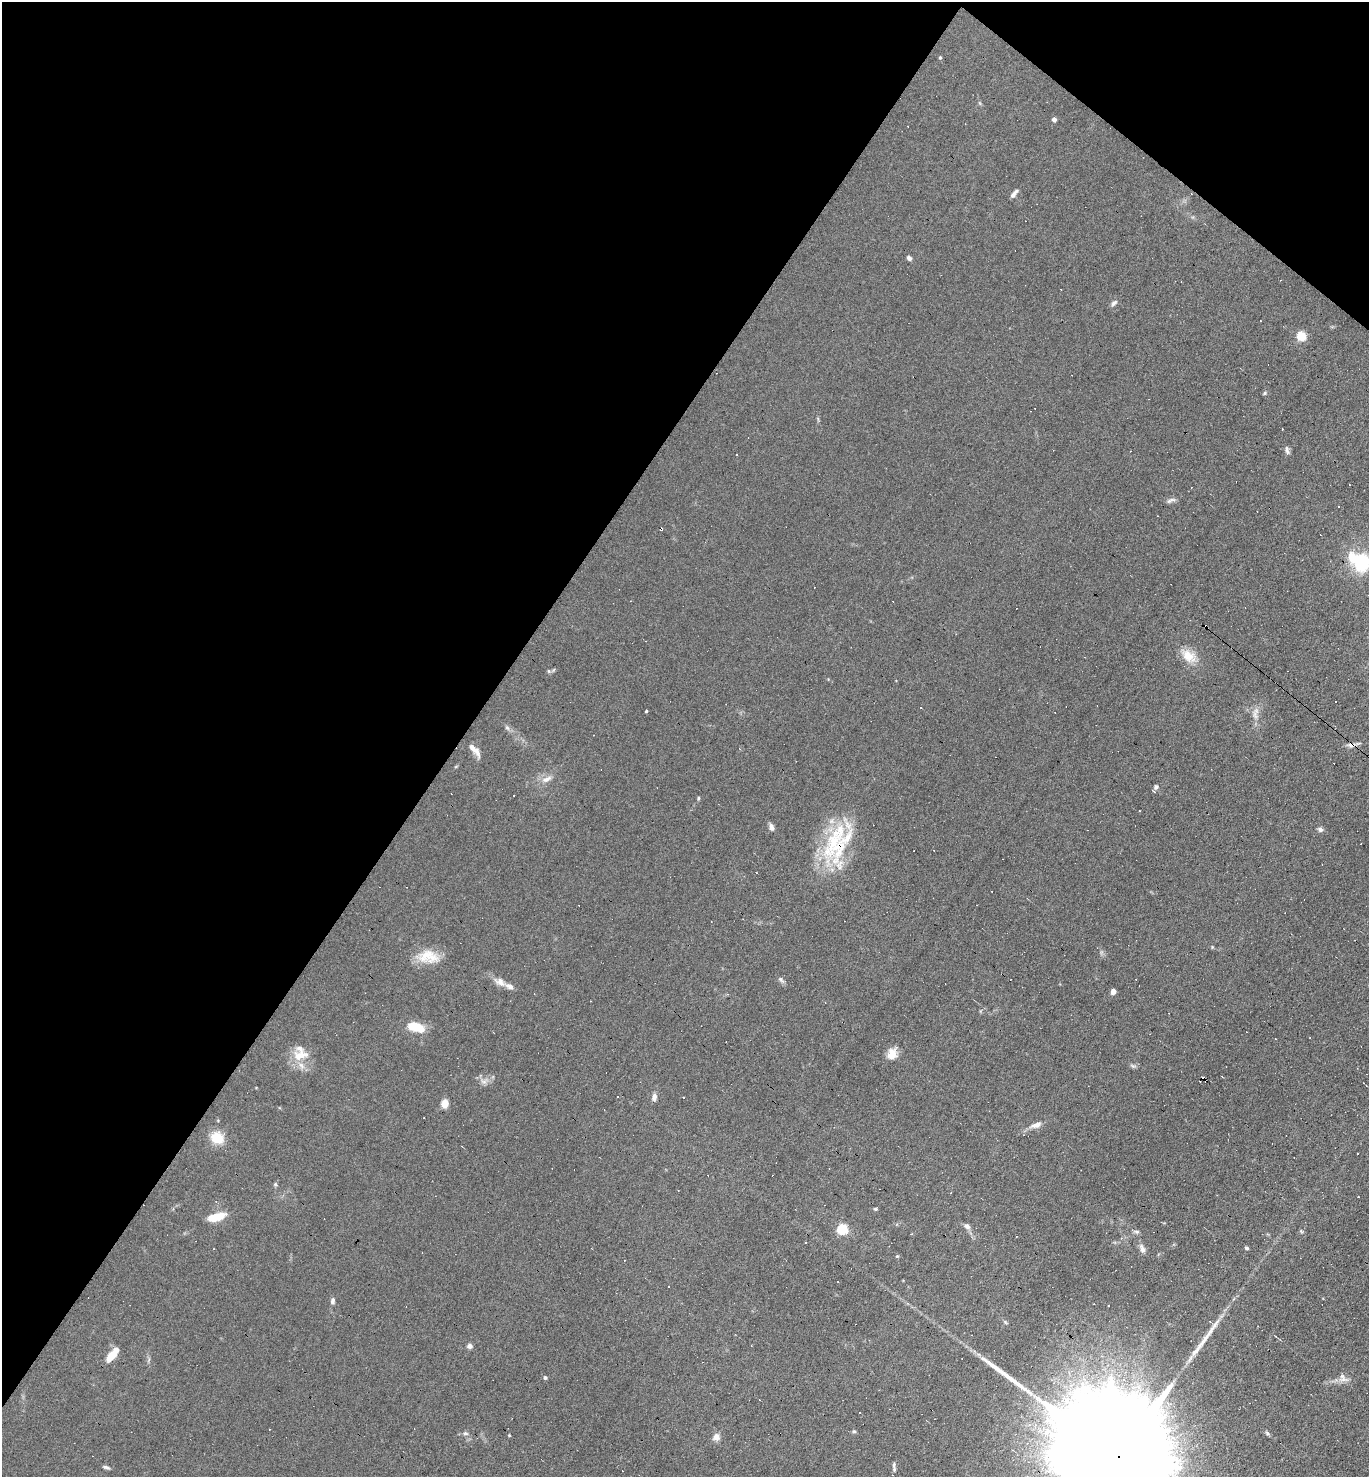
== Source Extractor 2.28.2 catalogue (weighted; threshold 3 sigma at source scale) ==
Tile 2 of 4 x 4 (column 2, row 1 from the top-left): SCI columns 1515-2881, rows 4425-5899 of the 5904 x 5899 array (HDU 1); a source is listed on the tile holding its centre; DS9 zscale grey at full resolution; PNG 1371 x 1479 px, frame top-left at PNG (2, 2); no overlay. Shown black and unused: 37% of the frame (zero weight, under 4 of 8 exposures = <1% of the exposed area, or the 3 px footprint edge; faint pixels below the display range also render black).
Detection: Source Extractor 2.28.2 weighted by HDU 2 'WHT'; one run over the whole footprint, this tile lists its part. Background 0.0782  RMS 0.0066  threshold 0.0268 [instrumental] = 3 sigma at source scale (4.09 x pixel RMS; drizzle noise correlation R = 1.36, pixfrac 0.8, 0.05/0.05 arcsec/px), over >= 5 px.
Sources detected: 125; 1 inside a brighter object's white glare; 48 cosmic-ray / hot-pixel residue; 2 long thin detections or spike segments (spike, bleed or trail) — not listed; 7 inside a brighter listed object's ellipse — not listed separately; the other 67 listed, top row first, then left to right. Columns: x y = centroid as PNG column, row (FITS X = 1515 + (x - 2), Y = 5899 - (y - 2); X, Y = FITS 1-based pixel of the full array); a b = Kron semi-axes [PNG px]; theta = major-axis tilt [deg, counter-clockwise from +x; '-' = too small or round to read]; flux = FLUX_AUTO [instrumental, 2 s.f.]
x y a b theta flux
940 57 4 4 - 0.73
1054 119 4 4 - 2.5
1014 193 12 5 48 2.4
909 258 6 5 - 1.7
1114 303 9 6 46 1.8
1301 336 5 5 - 31
1265 393 6 4 29 0.91
1282 429 2 2 - 0.48
1287 450 12 5 -70 1.9
1171 500 14 5 21 2
661 529 3 3 - 6.4
1362 563 19 16 76 31
1206 626 4 3 - 16
1189 656 22 14 -37 10
549 671 6 4 -88 0.78
646 711 3 3 - 17
1255 715 13 7 -72 3.9
507 728 7 5 -44 1.5
1350 745 10 6 -13 2.6
475 750 19 6 -50 4.5
456 766 5 3 - 0.55
547 779 15 7 25 4.3
1156 786 8 5 11 1.4
514 795 3 2 - 0.41
698 798 5 4 - 0.74
771 827 8 6 -67 2.6
1320 829 7 6 - 1.6
834 843 68 28 88 50
428 955 29 16 -1 14
781 980 10 5 -45 1.6
500 982 18 9 -25 5.1
1113 991 6 5 - 2.7
728 994 4 3 - 0.54
415 1027 18 9 -16 15
1275 1039 3 2 - 0.55
892 1054 13 10 67 7
301 1055 26 12 13 10
1133 1066 10 5 -18 1.3
483 1081 10 5 -23 2.5
654 1097 9 6 87 2.6
445 1104 10 8 82 4.6
1036 1125 17 7 18 4.3
217 1138 14 12 -20 14
1357 1154 3 2 - 0.63
875 1209 5 4 - 0.88
215 1217 16 10 12 11
967 1226 9 7 -48 2.3
842 1229 5 5 - 51
1136 1232 9 5 -10 1.3
1246 1248 5 4 - 0.98
1142 1249 12 7 -70 2.9
897 1256 5 4 - 0.71
668 1287 3 2 - 0.65
333 1301 8 5 -90 1.8
907 1303 5 4 - 0.79
470 1346 6 6 - 2.1
112 1355 16 6 51 11
545 1377 5 4 - 1.1
1343 1379 15 9 -12 4
860 1413 2 2 - 0.43
854 1431 6 5 - 0.85
465 1433 7 5 0 1.4
1267 1433 7 5 -36 1.1
716 1437 9 8 - 3.8
1117 1456 68 21 -39 65000
894 1465 8 5 81 1.3
106 1467 10 4 -14 1.4
Overlapping masked pixels (flux is a lower limit): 5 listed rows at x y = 661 529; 1206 626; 1350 745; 834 843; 1117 1456
Isophote crosses this tile's border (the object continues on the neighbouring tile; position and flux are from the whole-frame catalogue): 2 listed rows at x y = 1362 563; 1117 1456
Unlisted compact peaks at least as high as the median listed source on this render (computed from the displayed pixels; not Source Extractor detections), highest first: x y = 275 1184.